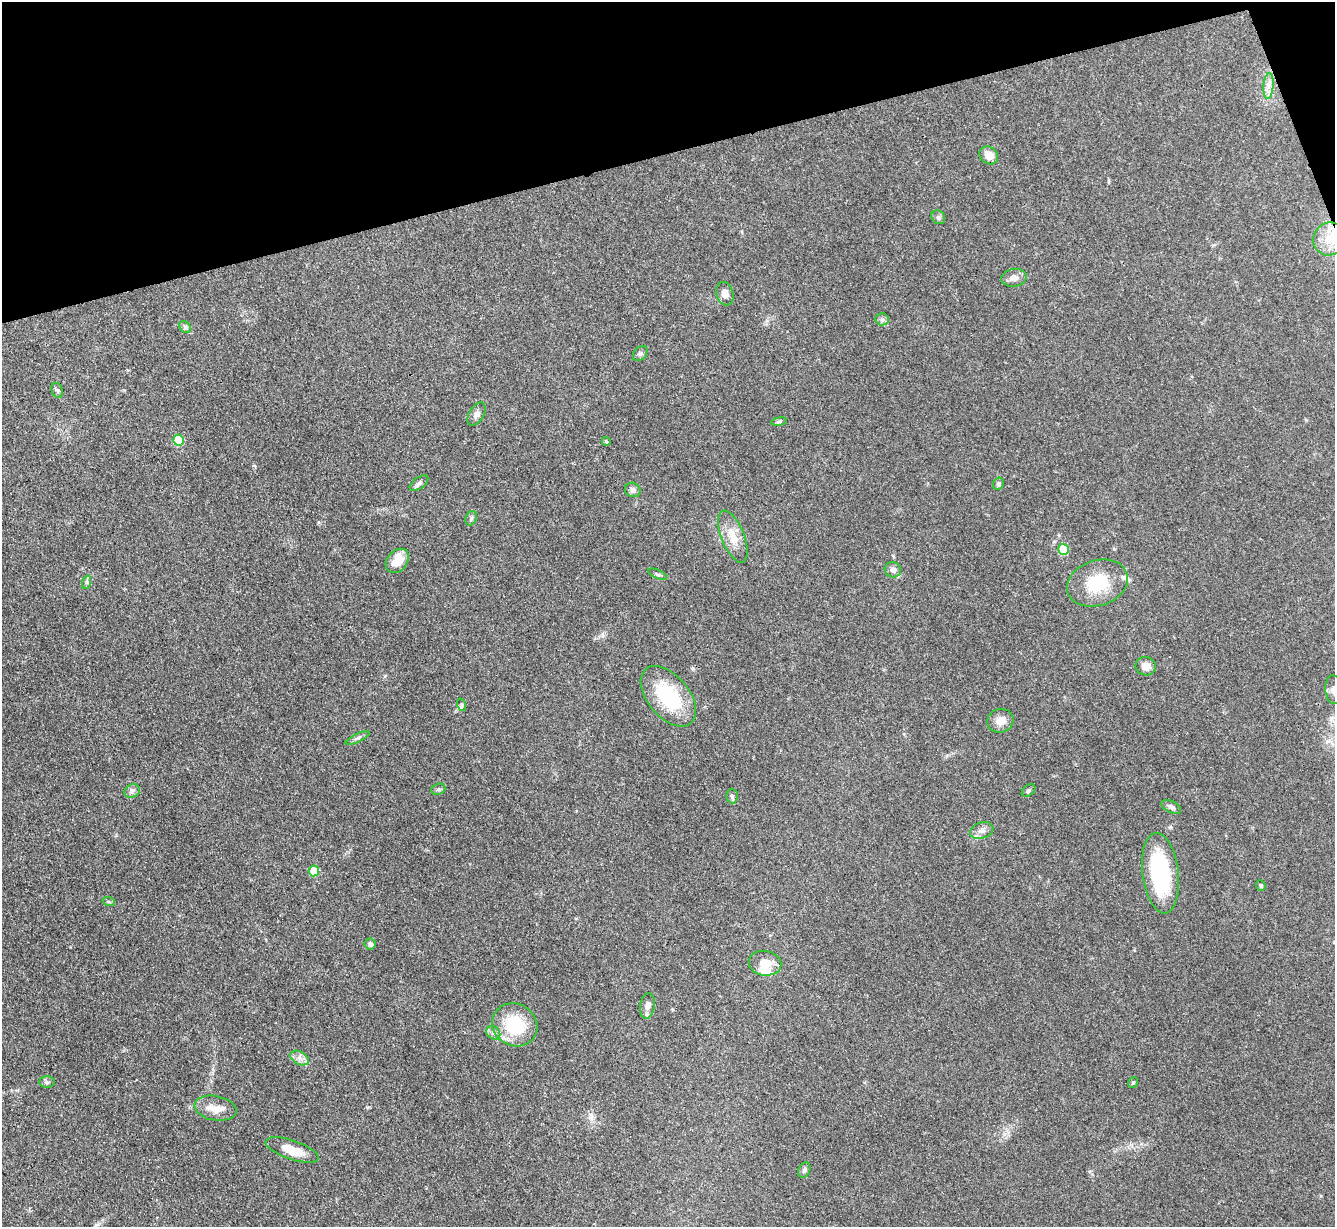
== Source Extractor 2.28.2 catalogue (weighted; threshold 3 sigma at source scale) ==
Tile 3 of 4 x 4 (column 3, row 1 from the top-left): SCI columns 2668-4000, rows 3822-5046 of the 5333 x 5319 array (HDU 1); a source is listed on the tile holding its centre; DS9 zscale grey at full resolution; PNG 1337 x 1229 px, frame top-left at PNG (2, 2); each listed source drawn as its Kron ellipse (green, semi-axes under 4 px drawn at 4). Shown black and unused: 13% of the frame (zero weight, under 3 of 4 exposures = <1% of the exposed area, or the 3 px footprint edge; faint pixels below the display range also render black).
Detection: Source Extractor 2.28.2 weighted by HDU 2 'WHT'; one run over the whole footprint, this tile lists its part. Background 0.085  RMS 0.0061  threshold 0.0275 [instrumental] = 3 sigma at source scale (4.5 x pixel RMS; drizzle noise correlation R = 1.50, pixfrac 1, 0.05/0.05 arcsec/px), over >= 5 px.
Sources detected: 54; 1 inside a brighter object's white glare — neither listed nor drawn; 1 inside a brighter listed object's ellipse — not listed separately; the other 52 listed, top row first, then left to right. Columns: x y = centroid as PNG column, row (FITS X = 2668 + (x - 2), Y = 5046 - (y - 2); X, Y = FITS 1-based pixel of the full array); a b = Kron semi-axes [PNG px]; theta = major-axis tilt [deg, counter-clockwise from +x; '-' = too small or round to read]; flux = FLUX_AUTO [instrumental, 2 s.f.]
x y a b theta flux
1268 86 13 5 85 3.3
989 155 10 8 -37 5.4
938 217 7 6 - 1.5
1329 239 17 15 62 14
1014 278 13 9 9 4
725 294 12 8 -72 3.8
882 319 6 6 - 1.6
185 327 7 5 -46 1.2
640 353 8 6 48 1.4
57 390 8 5 -72 1.4
477 414 13 7 58 2.6
779 422 8 4 9 0.98
179 440 5 5 - 25
606 441 4 3 - 0.89
419 483 11 5 37 1.8
998 484 6 5 - 1.2
633 490 8 7 - 2.3
471 518 7 5 69 1.3
733 537 27 11 -68 10
1063 549 5 5 - 23
397 561 13 10 49 9.8
893 570 8 7 - 2.6
657 574 10 4 -24 1.1
87 582 7 4 71 1.1
1097 583 31 22 18 25
1146 666 10 9 - 5
1333 690 14 8 -85 2.8
668 696 35 21 -50 39
462 705 6 4 -72 0.98
1000 721 13 11 18 5.5
357 738 13 4 24 1.5
438 789 7 5 21 1.2
1029 790 8 5 41 1.2
132 791 8 6 28 1.8
732 796 7 6 - 1.2
1171 807 10 5 -26 2
982 831 12 8 17 3.1
314 871 5 5 - 13
1160 873 40 18 -83 62
1261 885 5 4 - 0.88
109 902 6 4 -19 0.83
370 944 5 5 - 1.7
765 963 16 12 -10 7.9
647 1006 13 7 81 3.5
515 1025 23 21 -31 30
493 1033 7 6 - 1.9
299 1058 10 6 -27 3
47 1082 8 5 -2 1.6
1133 1083 5 4 - 0.79
215 1108 21 12 -10 8.1
292 1150 28 9 -19 11
804 1170 8 5 63 1.6
Isophote crosses this tile's border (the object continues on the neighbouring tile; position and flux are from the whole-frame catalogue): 1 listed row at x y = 1333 690